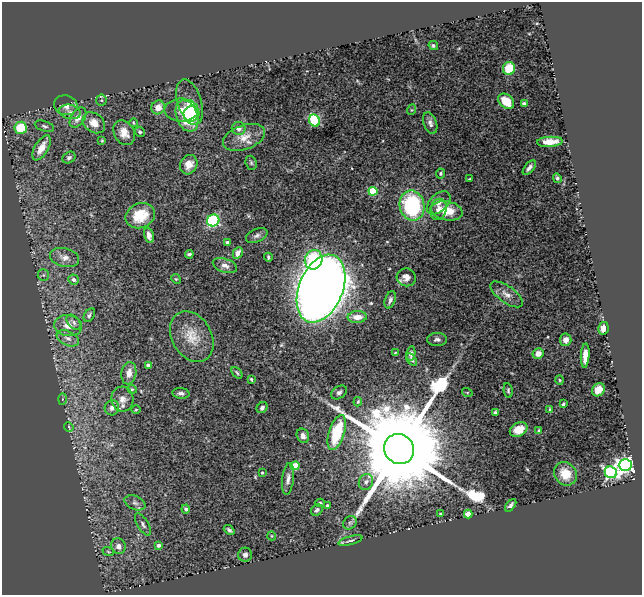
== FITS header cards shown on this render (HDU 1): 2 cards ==
NAXIS1  =                  640
NAXIS2  =                  593

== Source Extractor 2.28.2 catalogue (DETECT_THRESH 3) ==
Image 640 x 593 px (HDU 1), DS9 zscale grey, 1 PNG px = 1 image px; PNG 644 x 597 px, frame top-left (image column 1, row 593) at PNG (2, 2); each listed source drawn as its Kron ellipse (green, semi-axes under 4 px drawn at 4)
Background 0.852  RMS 0.057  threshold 0.171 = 3 sigma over >= 5 px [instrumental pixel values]
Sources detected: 121; all 121 listed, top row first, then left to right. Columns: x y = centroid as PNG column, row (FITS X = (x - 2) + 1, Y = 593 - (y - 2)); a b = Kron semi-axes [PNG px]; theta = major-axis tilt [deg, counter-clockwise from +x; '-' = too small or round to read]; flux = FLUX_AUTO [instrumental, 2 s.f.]
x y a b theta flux
433 46 5 3 - 5.7
509 69 6 6 - 98
101 100 5 5 - 5.4
506 101 9 6 -41 57
190 102 23 12 -72 52
524 103 4 3 - 5.6
66 105 12 10 -12 31
158 107 7 6 - 33
181 110 17 11 0 50
411 110 5 3 - 3.6
70 112 11 7 -13 18
191 114 8 7 - 85
187 116 16 10 -70 150
78 117 11 7 58 32
315 121 6 5 - 290
94 123 12 9 -38 38
134 123 4 2 - 3.1
430 123 11 6 -70 16
44 126 10 5 -16 8.9
21 128 6 6 - 130
239 128 7 6 - 20
140 132 5 4 - 7.2
124 133 13 10 -61 41
244 137 22 12 19 53
102 141 4 3 - 3.8
550 142 13 5 3 48
41 148 14 6 60 53
69 158 7 5 35 11
251 163 7 5 -70 6.7
189 165 10 8 63 37
529 168 9 4 50 12
440 173 5 4 - 5.4
557 178 5 3 - 7.3
469 179 4 2 - 3
373 191 4 4 - 170
439 203 14 8 44 28
412 206 15 12 -79 380
438 209 11 8 75 25
447 211 16 9 -10 83
140 216 15 12 24 100
213 220 6 6 - 460
149 235 8 4 -76 17
257 235 11 6 24 13
227 242 4 3 - 8.8
238 253 6 4 61 23
189 254 4 3 - 7.2
65 257 15 9 -14 29
268 257 4 3 - 5.6
314 260 10 8 69 240
225 266 12 7 -18 19
43 275 6 5 - 7.1
406 277 9 9 - 26
74 279 5 5 - 12
176 279 5 4 - 4.3
321 289 35 22 68 7900
506 294 19 8 -36 30
390 300 9 5 71 11
89 315 7 5 59 9.1
357 317 9 6 4 39
74 322 9 5 -47 12
68 326 14 10 -8 40
603 328 6 5 - 26
192 337 27 19 -60 85
68 338 12 7 -25 20
437 339 10 6 2 13
566 340 6 6 - 25
395 353 4 2 - 2.5
538 353 5 5 - 31
411 354 7 4 82 9.5
585 356 12 4 86 33
412 360 7 4 -53 7.9
148 365 4 3 - 11
129 373 11 7 80 32
237 373 6 3 -48 5.2
251 379 4 3 - 4.9
559 380 5 3 - 3.8
132 389 5 4 - 4.7
598 390 7 6 - 40
508 391 7 4 -83 6.4
339 392 9 6 31 11
467 392 5 3 - 3.3
181 393 8 5 -7 11
62 399 6 4 87 5.7
122 399 12 11 - 31
358 402 5 3 - 4.3
563 404 4 3 - 5.7
112 408 7 7 - 16
262 408 6 5 - 9.4
136 410 4 3 - 3.2
550 410 4 2 - 4.8
495 412 3 3 - 4.8
69 427 5 4 - 4.7
519 430 9 6 26 44
539 430 3 3 - 5.4
337 433 18 7 73 180
303 436 7 6 - 19
399 449 15 14 - 150000
625 465 6 6 - 1300
295 466 4 4 - 110
611 472 6 5 - 740
262 473 4 3 - 4.1
565 474 12 10 -49 70
288 479 16 6 83 19
366 482 8 7 - 15
135 503 11 6 -23 15
320 503 5 3 - 5.4
511 505 7 4 50 9.7
327 506 3 3 - 12
186 509 4 4 - 10
317 510 6 5 - 9.1
440 514 4 3 - 3.7
468 514 4 4 - 50
350 523 7 6 - 9.5
143 524 12 5 -59 12
229 530 6 3 -41 7.6
272 536 4 3 - 2.9
350 541 12 3 15 7.3
159 545 4 4 - 15
118 546 8 7 - 19
108 551 6 3 -21 4.6
245 555 7 7 - 14